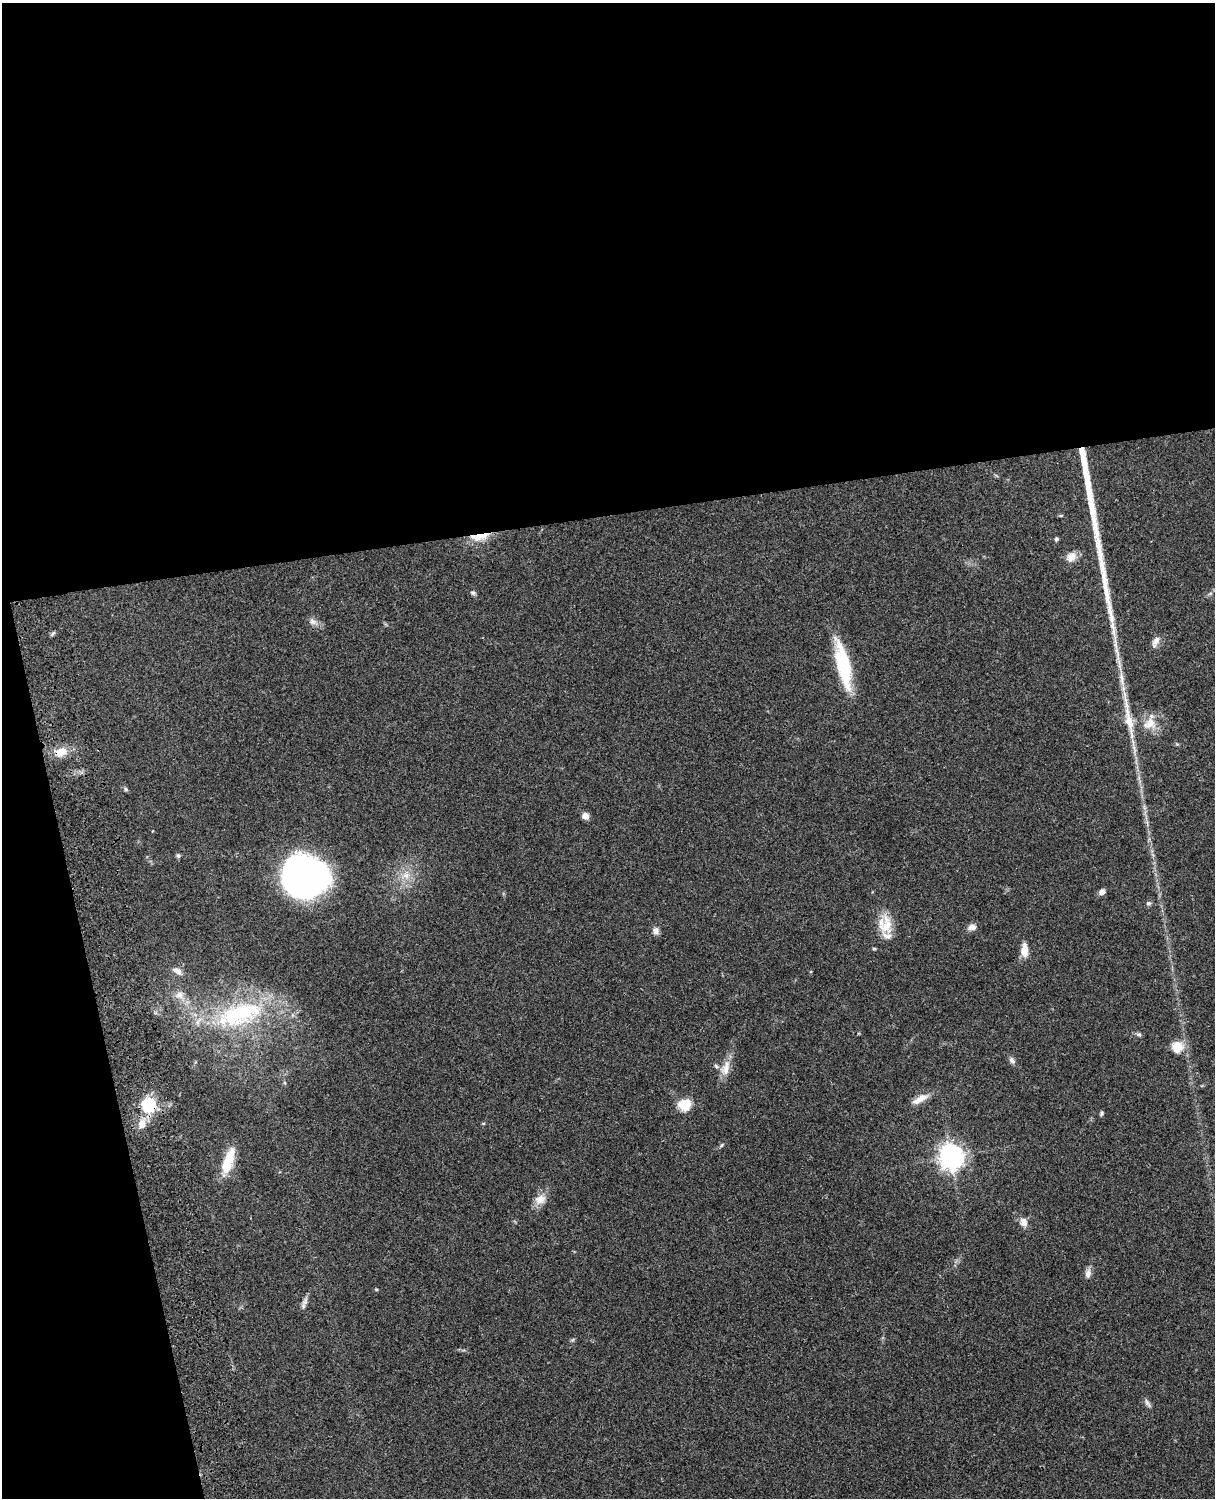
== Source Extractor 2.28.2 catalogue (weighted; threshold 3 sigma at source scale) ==
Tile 1 of 4 x 3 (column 1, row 1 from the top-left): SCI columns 121-1333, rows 3269-4764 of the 5089 x 4926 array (HDU 1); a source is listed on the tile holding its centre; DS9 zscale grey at full resolution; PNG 1217 x 1500 px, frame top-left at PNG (2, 3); no overlay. Shown black and unused: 39% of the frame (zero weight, under 3 of 4 exposures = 6% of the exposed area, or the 3 px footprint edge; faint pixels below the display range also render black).
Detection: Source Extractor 2.28.2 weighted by HDU 2 'WHT'; one run over the whole footprint, this tile lists its part. Background 0.076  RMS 0.0058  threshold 0.0261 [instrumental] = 3 sigma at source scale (4.5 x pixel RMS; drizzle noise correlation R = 1.50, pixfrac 1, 0.05/0.05 arcsec/px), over >= 5 px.
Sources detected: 50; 1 long thin detection or spike segment (spike, bleed or trail) — not listed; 2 inside a brighter listed object's ellipse — not listed separately; the other 47 listed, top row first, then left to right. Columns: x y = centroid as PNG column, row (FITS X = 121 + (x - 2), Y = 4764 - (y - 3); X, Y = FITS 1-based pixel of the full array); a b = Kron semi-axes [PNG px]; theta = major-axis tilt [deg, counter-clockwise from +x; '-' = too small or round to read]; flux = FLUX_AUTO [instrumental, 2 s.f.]
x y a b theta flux
480 536 27 8 9 10
1056 539 6 5 - 0.85
1071 557 15 11 45 5
473 593 7 6 - 1.2
313 621 12 8 -40 3
53 633 7 4 44 0.98
1156 640 16 7 58 3.2
843 664 50 12 -77 38
1129 719 60 10 -79 19
1150 723 18 16 34 10
1177 744 5 5 - 0.66
61 752 14 10 23 8.2
126 789 7 5 -25 1
585 816 8 7 - 3.2
178 856 5 5 - 1.1
406 875 11 9 -32 5.1
304 877 41 36 -15 190
1102 892 7 6 - 2.5
1148 903 7 5 -5 1.1
886 925 27 16 89 13
972 927 11 8 13 2.9
656 931 9 7 -86 2.6
874 949 6 3 -1 0.66
1024 950 16 8 89 6.5
177 971 15 7 -31 3.6
179 995 13 10 13 4.5
239 1013 70 36 18 74
1139 1034 7 6 - 1.2
1177 1047 16 16 - 8.5
1012 1060 9 6 -56 2
726 1068 23 11 73 7
920 1099 24 8 29 6
148 1105 6 6 - 96
685 1105 13 11 6 12
1101 1114 6 5 - 0.93
483 1123 5 3 - 0.51
142 1124 14 10 85 5.7
722 1145 6 3 70 0.68
951 1157 8 8 - 530
228 1161 33 11 72 15
540 1199 16 12 26 5.9
1024 1222 12 9 -67 3.7
1088 1274 11 7 79 3.1
376 1289 5 3 - 0.53
305 1302 13 7 61 2.5
572 1340 6 4 43 0.82
1147 1403 14 5 -59 1.7
Overlapping masked pixels (flux is a lower limit): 3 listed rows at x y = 480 536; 61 752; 148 1105